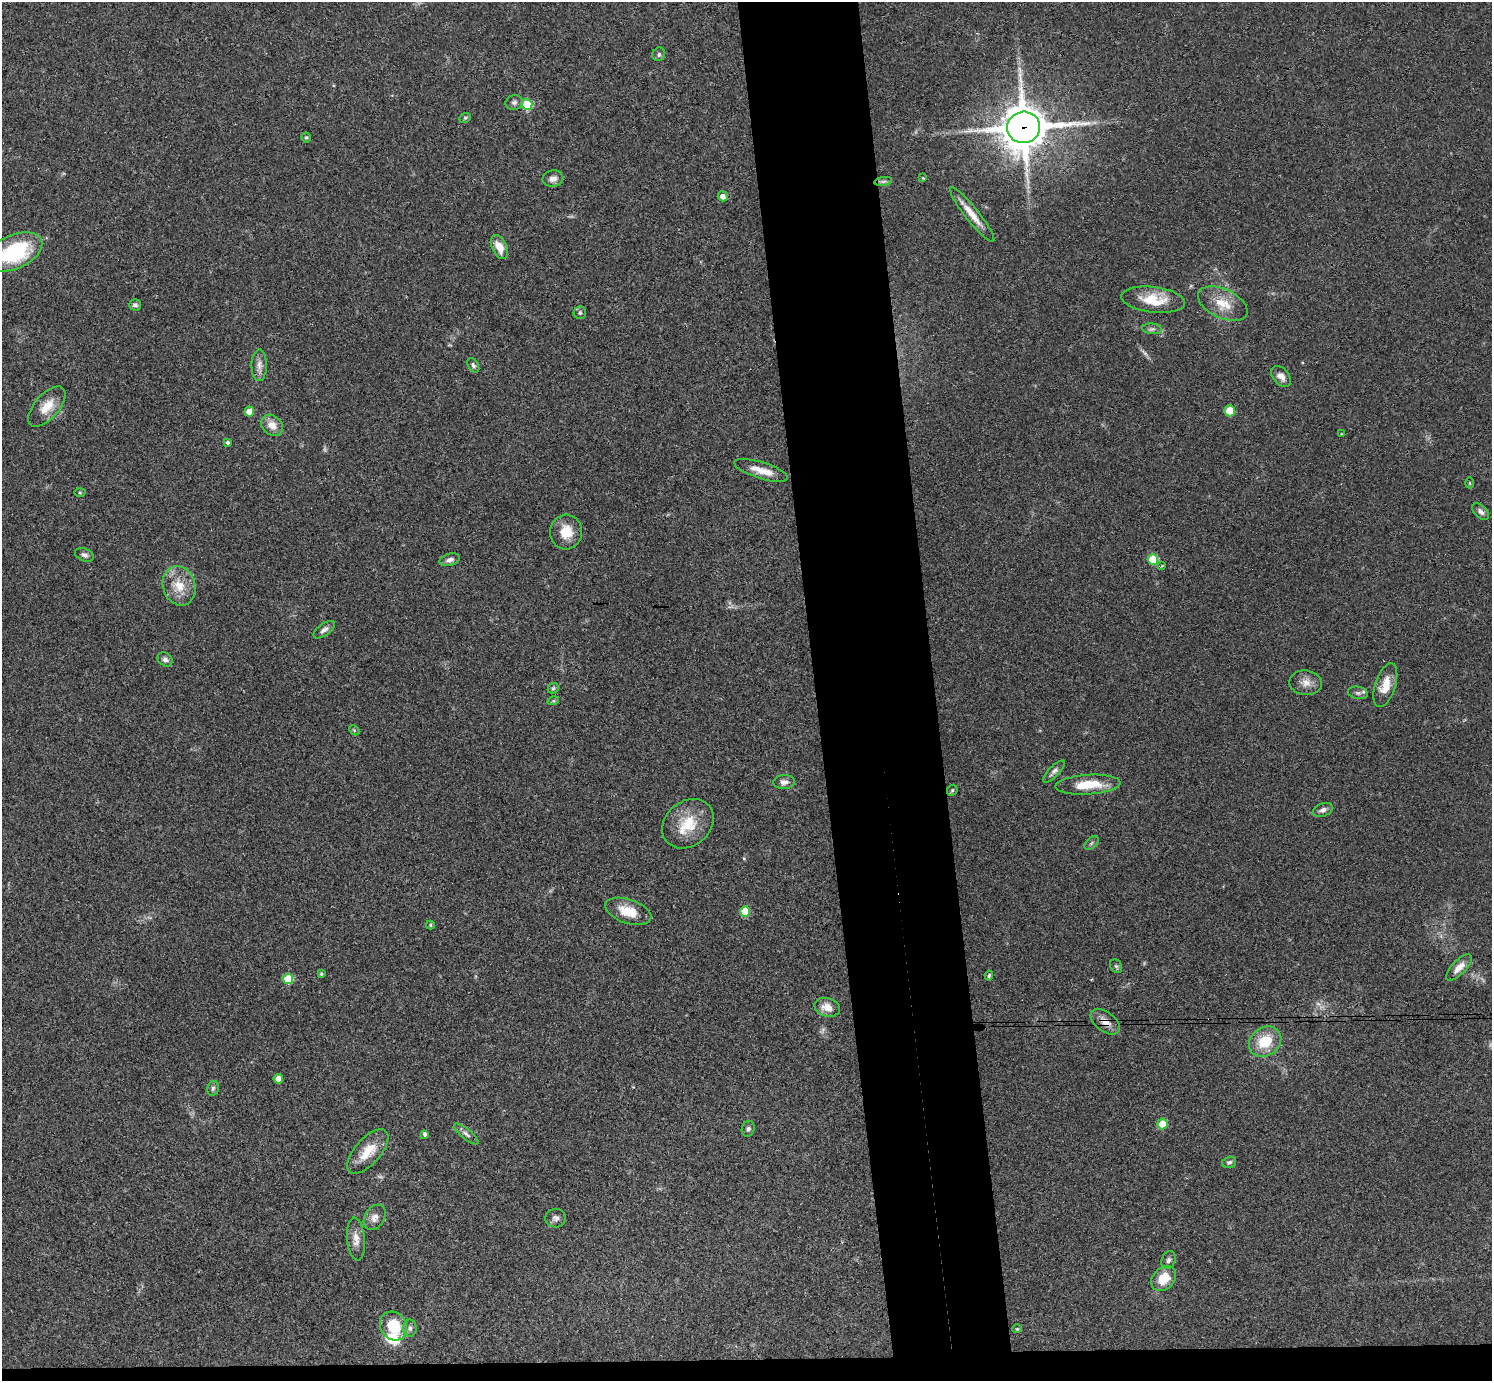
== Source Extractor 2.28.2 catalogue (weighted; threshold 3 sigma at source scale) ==
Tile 8 of 3 x 3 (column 2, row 3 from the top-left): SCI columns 1547-3036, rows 238-1616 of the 4582 x 4510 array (HDU 1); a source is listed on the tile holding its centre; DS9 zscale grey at full resolution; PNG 1494 x 1383 px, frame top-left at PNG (2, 2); each listed source drawn as its Kron ellipse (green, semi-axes under 4 px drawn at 4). Shown black and unused: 10% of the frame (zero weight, under 3 of 4 exposures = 6% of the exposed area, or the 3 px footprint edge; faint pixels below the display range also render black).
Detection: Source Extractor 2.28.2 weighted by HDU 2 'WHT'; one run over the whole footprint, this tile lists its part. Background 0.081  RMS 0.0058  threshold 0.026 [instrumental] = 3 sigma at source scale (4.5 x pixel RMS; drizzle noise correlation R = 1.50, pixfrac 1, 0.05/0.05 arcsec/px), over >= 5 px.
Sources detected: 84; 3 too faint to see at this stretch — neither listed nor drawn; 2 inside a brighter listed object's ellipse — not listed separately; the other 79 listed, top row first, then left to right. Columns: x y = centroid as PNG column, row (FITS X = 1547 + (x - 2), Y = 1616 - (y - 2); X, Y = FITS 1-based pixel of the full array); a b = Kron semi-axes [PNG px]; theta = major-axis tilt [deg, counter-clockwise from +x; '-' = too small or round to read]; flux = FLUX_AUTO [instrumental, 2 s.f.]
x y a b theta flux
659 54 7 6 - 1.4
514 102 9 7 14 1.9
527 104 5 5 - 29
465 118 6 4 27 0.92
1024 127 16 15 - 2200
306 137 5 5 - 1
923 178 4 3 - 0.48
553 179 10 8 11 3.1
883 181 9 4 8 1.5
723 196 5 5 - 3.5
972 214 34 7 -52 8.7
499 247 13 7 -64 6.6
14 252 30 17 24 48
1153 300 32 12 -7 16
1223 304 26 14 -25 12
135 305 6 5 - 1.6
580 313 6 6 - 1.2
1152 329 10 5 -7 1.6
259 365 16 7 89 3.7
473 365 8 5 -59 1.4
1281 376 12 8 -49 4.2
47 406 24 12 49 10
1230 411 5 5 - 15
249 412 5 4 - 6.2
272 425 12 9 -41 5.7
1341 434 3 3 - 0.4
228 442 4 3 - 1.2
761 470 28 8 -17 7.3
1470 483 5 3 - 0.58
80 493 5 3 - 0.63
1481 512 10 6 -43 2
566 532 17 16 - 11
84 555 10 6 -21 1.8
1153 559 5 5 - 27
450 560 10 6 16 2.5
1162 566 4 4 - 0.56
179 586 20 16 -72 12
324 630 12 6 35 2.3
165 659 8 6 -40 1.9
1306 683 16 12 -7 5.3
1385 685 22 10 72 8.8
553 688 6 5 - 0.86
1358 693 10 6 -9 1.9
553 701 6 4 17 0.69
354 730 6 4 -46 0.64
1054 771 14 5 46 2.1
784 782 11 7 3 2.8
1088 785 32 10 3 15
952 790 6 5 - 0.75
1323 810 10 6 22 2.4
688 824 28 22 40 19
1091 843 8 5 46 1.4
628 911 24 12 -18 11
745 911 5 5 - 18
430 925 4 4 - 0.66
1116 966 7 5 -61 1.1
1459 967 17 7 46 5.2
321 974 3 3 - 0.88
989 976 5 4 - 0.96
288 979 5 5 - 19
827 1007 13 9 -15 6.1
1105 1022 17 9 -38 5.7
1265 1042 17 14 34 16
278 1079 5 4 - 5.6
213 1088 7 5 77 1.3
1162 1124 5 5 - 17
748 1129 8 6 72 1.5
425 1134 4 3 - 1.6
466 1134 15 5 -39 2.1
368 1151 27 13 48 12
1229 1162 7 5 16 1.4
375 1217 14 9 59 3.9
556 1218 10 9 - 2.2
356 1239 21 9 -85 5.3
1169 1260 9 7 67 1.8
1164 1279 14 10 46 11
393 1326 15 13 -54 18
410 1328 8 7 - 1.9
1017 1329 4 4 - 0.54
Overlapping masked pixels (flux is a lower limit): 2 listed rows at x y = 1024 127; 1105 1022
Isophote crosses this tile's border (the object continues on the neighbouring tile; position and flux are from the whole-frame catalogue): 1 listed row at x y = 14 252